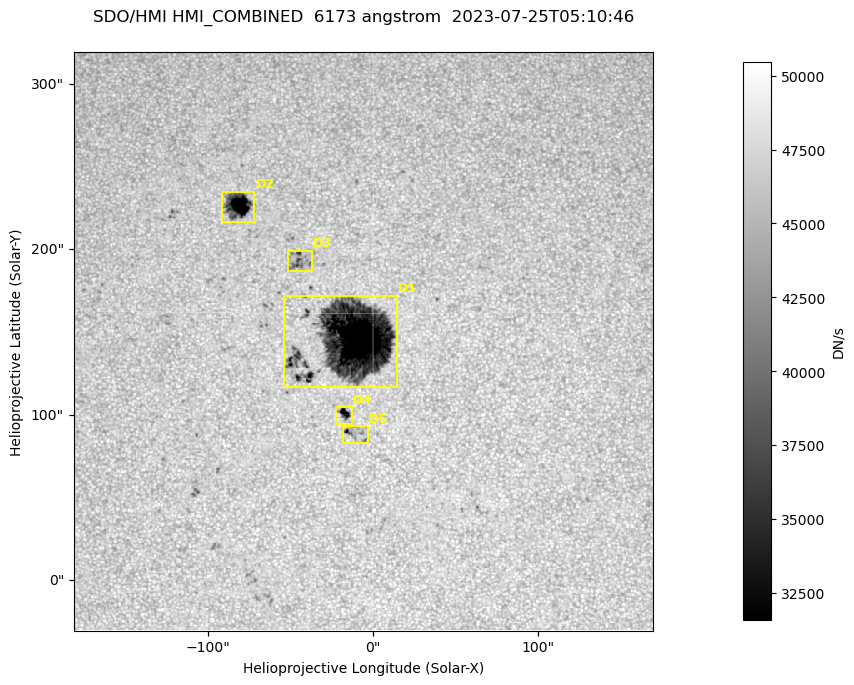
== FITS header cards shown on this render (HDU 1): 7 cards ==
TELESCOP= 'SDO/HMI '           / Telescope
INSTRUME= 'HMI_COMBINED'       / For HMI: HMI_SIDE1, HMI_FRONT2, or HMI_COMBINED
WAVELNTH=                6173. / [angstrom] Wavelength
DATE-OBS= '2023-07-25T05:10:46.000' / [ISO] Observation date {DATE__OBS}
CTYPE1  = 'HPLN-TAN'           / CTYPE1: HPLN
CTYPE2  = 'HPLT-TAN'           / CTYPE2: HPLT
BUNIT   = 'DN/s    '           / Physical Units

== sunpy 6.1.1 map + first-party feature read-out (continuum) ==
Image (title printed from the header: SDO/HMI HMI_COMBINED  6173 angstrom  2023-07-25T05:10:46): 695 x 695 px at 0.504 arcsec/px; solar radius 944 arcsec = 1874 px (partial field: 4.4% of the solar disc is inside the frame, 100% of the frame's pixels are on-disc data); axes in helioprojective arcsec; data unit DN/s (BUNIT, on the colour bar)
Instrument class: CONTINUUM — white-light / continuum photospheric image (CONTENT/OBS_TYPE)
Dark features (sunspots / pores): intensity divided by the frame's on-disc median (partial field: no limb-darkening profile); local-median window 302 px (8% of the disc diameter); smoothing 3 px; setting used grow <= 0.95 with closing radius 3 px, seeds <= 0.88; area >= 120 px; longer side >= 8 px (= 4 arcsec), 4 px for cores <= 0.7; partial field; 5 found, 5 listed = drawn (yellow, D1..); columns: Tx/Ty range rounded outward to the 2 arcsec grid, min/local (2 s.f., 1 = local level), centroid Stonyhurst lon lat
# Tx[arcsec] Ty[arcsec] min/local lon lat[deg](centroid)
D1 -54..16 116..172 0.13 -1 +14
D2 -92..-70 216..236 0.3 -5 +19
D3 -52..-36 186..200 0.75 -3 +17
D4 -24..-12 94..106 0.55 -1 +11
D5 -18..-2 82..94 0.69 -1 +11